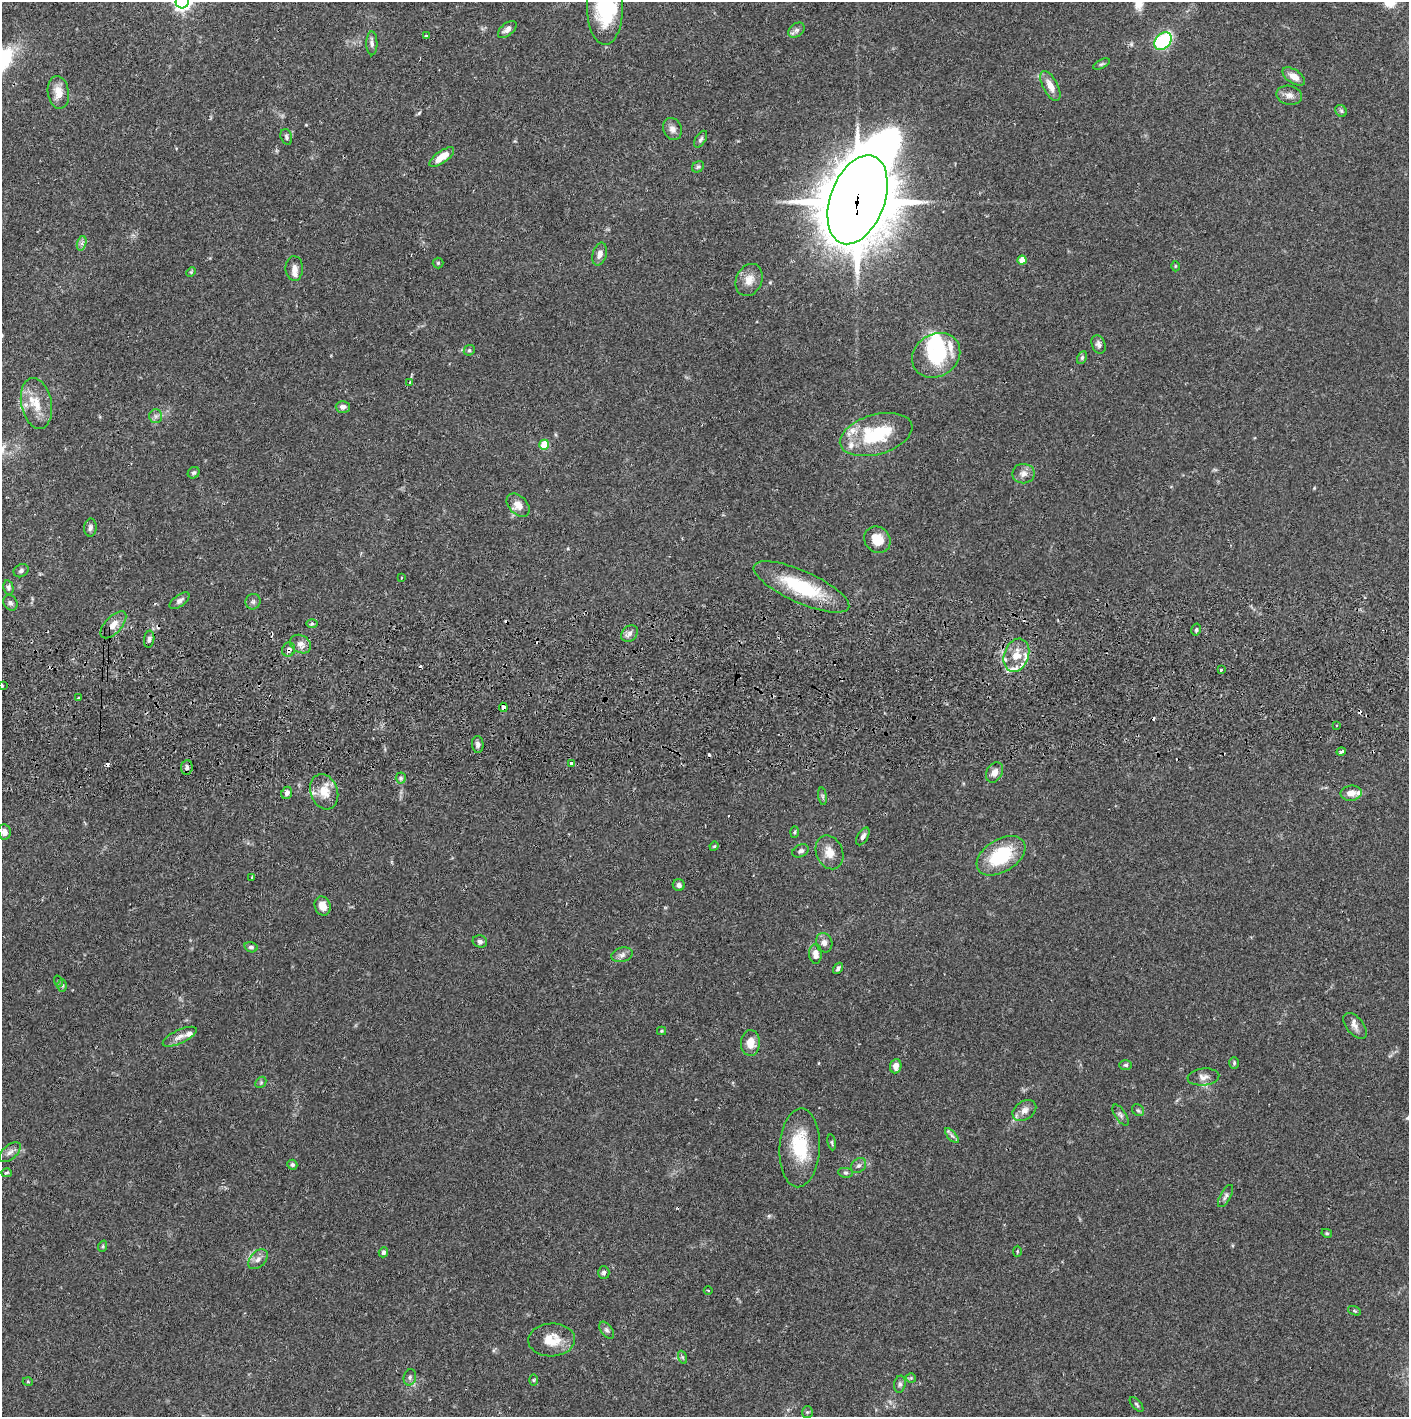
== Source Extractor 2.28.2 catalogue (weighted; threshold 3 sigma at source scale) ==
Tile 5 of 3 x 3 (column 2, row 2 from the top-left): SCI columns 1410-2816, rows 1472-2886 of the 4229 x 4358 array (HDU 1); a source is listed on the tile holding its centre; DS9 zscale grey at full resolution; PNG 1411 x 1419 px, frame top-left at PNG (2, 2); each listed source drawn as its Kron ellipse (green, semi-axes under 4 px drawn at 4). Shown black and unused: <1% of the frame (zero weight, under 2 of 3 exposures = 3% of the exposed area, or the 3 px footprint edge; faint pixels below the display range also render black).
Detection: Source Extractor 2.28.2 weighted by HDU 2 'WHT'; one run over the whole footprint, this tile lists its part. Background 0.0682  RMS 0.0048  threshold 0.0218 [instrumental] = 3 sigma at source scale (4.5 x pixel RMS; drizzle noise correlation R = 1.50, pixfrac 1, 0.05/0.05 arcsec/px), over >= 5 px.
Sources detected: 151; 3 inside a brighter object's white glare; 10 cosmic-ray / hot-pixel residue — neither listed nor drawn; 9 inside a brighter listed object's ellipse — not listed separately; the other 129 listed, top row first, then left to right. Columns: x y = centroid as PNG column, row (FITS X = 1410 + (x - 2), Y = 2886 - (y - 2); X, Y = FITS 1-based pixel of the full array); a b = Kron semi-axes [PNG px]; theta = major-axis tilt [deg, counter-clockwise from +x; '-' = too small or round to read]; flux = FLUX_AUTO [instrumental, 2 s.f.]
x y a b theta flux
182 2 7 6 - 220
605 7 38 18 -89 33
507 29 11 6 40 2.1
796 30 9 6 40 1.7
426 36 3 3 - 2.1
1163 41 10 7 49 43
372 43 12 5 -90 1.7
1101 64 9 4 26 0.85
1294 76 13 7 -33 4.4
1050 86 16 7 -62 4.9
58 92 16 10 -81 5.5
1289 95 13 9 -10 2.8
1341 111 6 5 - 0.94
672 129 11 9 -65 2.7
286 137 8 5 -74 1.1
701 139 9 5 58 1.1
442 157 14 6 35 7.1
698 167 6 5 - 0.89
858 200 46 27 69 3800
82 243 7 4 72 1.2
600 254 12 7 74 2.8
1022 260 4 4 - 5.8
438 263 5 5 - 0.63
1175 266 5 3 - 0.44
294 268 12 8 89 2.9
191 272 5 4 - 0.55
749 280 16 13 65 5.4
1099 344 9 6 -69 1.8
469 350 6 5 - 0.75
936 355 25 21 33 30
1082 358 7 4 65 0.82
410 383 3 3 - 1.7
36 403 26 15 -79 10
343 407 7 6 - 1.6
156 416 7 6 - 1.4
876 435 37 20 16 31
544 445 5 4 - 13
194 473 6 5 - 0.95
1024 474 11 10 - 3.1
518 505 13 9 -46 4.3
90 528 9 6 87 1.5
877 540 14 12 -47 8.4
21 571 8 6 29 1.2
401 578 3 2 - 0.62
8 587 7 5 -79 1.1
801 587 52 16 -24 31
180 601 11 5 35 1.7
253 602 8 7 - 1.4
10 603 8 6 -60 1.4
312 624 6 4 1 0.7
113 625 17 8 47 4.2
1196 630 6 4 76 0.82
630 633 9 7 47 2
149 639 8 5 83 1.4
300 644 11 8 -31 2.8
289 650 7 6 - 1.6
1016 655 17 12 71 8.2
1221 670 3 3 - 1.1
2 685 3 2 - 0.44
78 698 3 3 - 1.2
503 707 4 3 - 3.4
1336 725 3 3 - 0.96
478 744 8 6 -84 1.5
1341 752 5 3 - 3.3
571 763 3 3 - 1.6
187 767 7 5 83 1.4
994 772 11 7 60 3.2
401 778 5 5 - 0.95
324 792 18 13 -71 8.2
287 793 6 5 - 1.7
1351 793 10 7 6 4.1
823 796 9 4 -82 0.93
4 832 7 6 - 3
795 832 6 4 88 0.57
863 836 10 5 59 1.7
714 846 5 4 - 0.52
801 851 8 6 27 1.3
829 852 17 13 -67 5.7
1001 856 27 16 32 27
252 877 3 2 - 1.1
679 885 6 6 - 1.9
323 906 10 7 -70 4.7
480 941 7 6 - 1.4
824 943 10 8 -71 2.4
251 947 7 5 -16 1.1
815 954 10 6 -88 3.9
622 955 11 7 15 2
838 968 6 4 59 1.2
58 981 6 3 -72 0.52
62 986 6 5 - 0.85
1355 1026 15 8 -50 2.8
661 1031 4 4 - 0.51
180 1037 18 6 25 3
750 1043 13 9 88 5.3
1234 1063 6 5 - 0.75
1126 1065 6 5 - 0.85
896 1066 7 5 80 3.4
1203 1077 16 8 6 3.1
261 1082 6 4 47 0.75
1024 1110 13 9 35 3.3
1138 1110 6 5 - 0.93
1121 1115 12 5 -56 1.5
952 1136 9 4 -48 1.4
832 1142 8 4 -81 0.81
800 1148 39 20 87 23
10 1152 13 7 41 2.3
292 1165 5 5 - 1.1
859 1165 8 6 41 1.4
7 1173 5 4 - 0.73
846 1173 7 5 -6 0.93
1225 1196 12 5 60 1.5
1327 1233 5 4 - 0.61
103 1246 6 3 72 0.54
1017 1251 6 3 -90 0.46
383 1252 5 4 - 1.1
258 1259 11 7 46 2.5
604 1273 6 5 - 1.2
708 1290 4 3 - 0.54
1354 1311 7 4 -20 0.67
607 1330 9 5 -52 1.3
552 1340 23 16 3 9.5
682 1357 6 4 -71 0.78
410 1377 8 6 76 1.4
911 1378 5 5 - 0.69
534 1380 5 3 - 0.54
28 1382 5 3 - 0.43
900 1384 8 5 81 1.2
1137 1404 9 4 -49 0.84
807 1412 5 5 - 0.85
Overlapping masked pixels (flux is a lower limit): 3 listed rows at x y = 858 200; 289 650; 503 707
Isophote crosses this tile's border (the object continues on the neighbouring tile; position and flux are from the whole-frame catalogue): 2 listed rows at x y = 182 2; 605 7